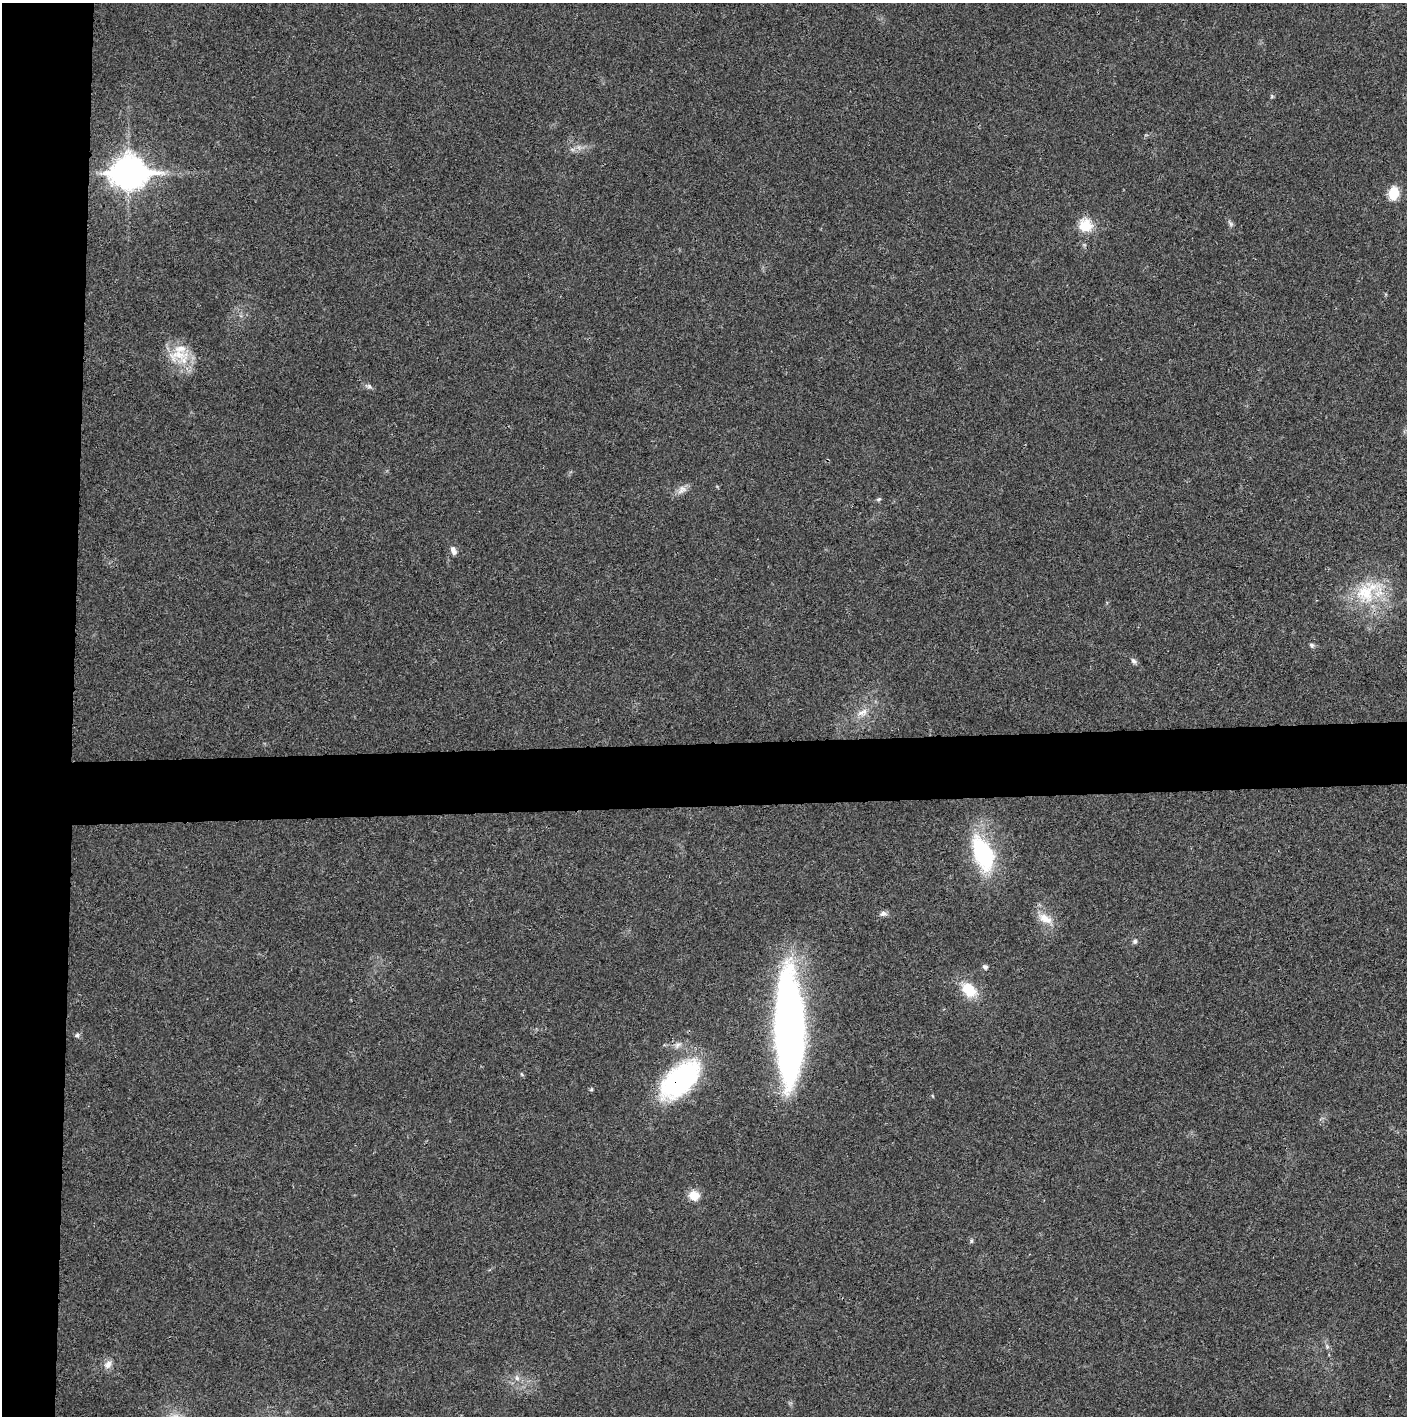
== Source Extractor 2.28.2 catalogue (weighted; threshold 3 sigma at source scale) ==
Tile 4 of 3 x 3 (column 1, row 2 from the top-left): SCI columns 4-1408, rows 1417-2830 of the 4219 x 4245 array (HDU 1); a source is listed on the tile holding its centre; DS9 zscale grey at full resolution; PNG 1409 x 1418 px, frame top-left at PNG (2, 3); no overlay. Shown black and unused: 9% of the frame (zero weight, under 3 of 4 exposures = <1% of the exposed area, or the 3 px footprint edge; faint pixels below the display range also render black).
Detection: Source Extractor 2.28.2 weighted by HDU 2 'WHT'; one run over the whole footprint, this tile lists its part. Background 0.0195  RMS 0.0041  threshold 0.0186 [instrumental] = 3 sigma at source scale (4.5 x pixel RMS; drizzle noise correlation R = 1.50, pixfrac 1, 0.05/0.05 arcsec/px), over >= 5 px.
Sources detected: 30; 1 inside a brighter listed object's ellipse — not listed separately; the other 29 listed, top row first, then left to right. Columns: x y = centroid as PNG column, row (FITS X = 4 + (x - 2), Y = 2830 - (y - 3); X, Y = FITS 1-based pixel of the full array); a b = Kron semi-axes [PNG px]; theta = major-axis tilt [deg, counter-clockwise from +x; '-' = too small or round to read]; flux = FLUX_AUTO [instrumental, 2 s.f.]
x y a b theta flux
1272 96 6 4 -72 0.53
128 171 13 10 0 710
1394 193 15 10 82 7.3
1231 224 6 6 - 0.9
1085 226 16 15 - 9
178 355 34 15 -1 11
369 386 8 6 -44 1.1
682 490 14 9 39 2.8
878 499 6 5 - 0.67
453 550 11 6 -72 1.9
1367 592 41 26 41 24
1312 645 7 5 -48 0.94
1134 661 8 6 -46 1.2
863 712 14 9 25 3.6
983 853 43 21 -69 39
883 914 9 6 8 1.6
1045 919 21 11 -29 5.8
1135 941 6 6 - 0.96
985 967 7 6 - 1.1
969 990 21 14 -44 11
789 1028 101 24 -89 250
77 1035 7 6 - 0.93
678 1045 10 7 28 1.8
521 1074 6 3 -70 0.49
680 1080 44 23 42 74
694 1195 10 9 - 6.6
971 1241 5 5 - 0.63
108 1364 13 9 52 2.6
517 1378 7 5 -47 1.3
Overlapping masked pixels (flux is a lower limit): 1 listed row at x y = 680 1080